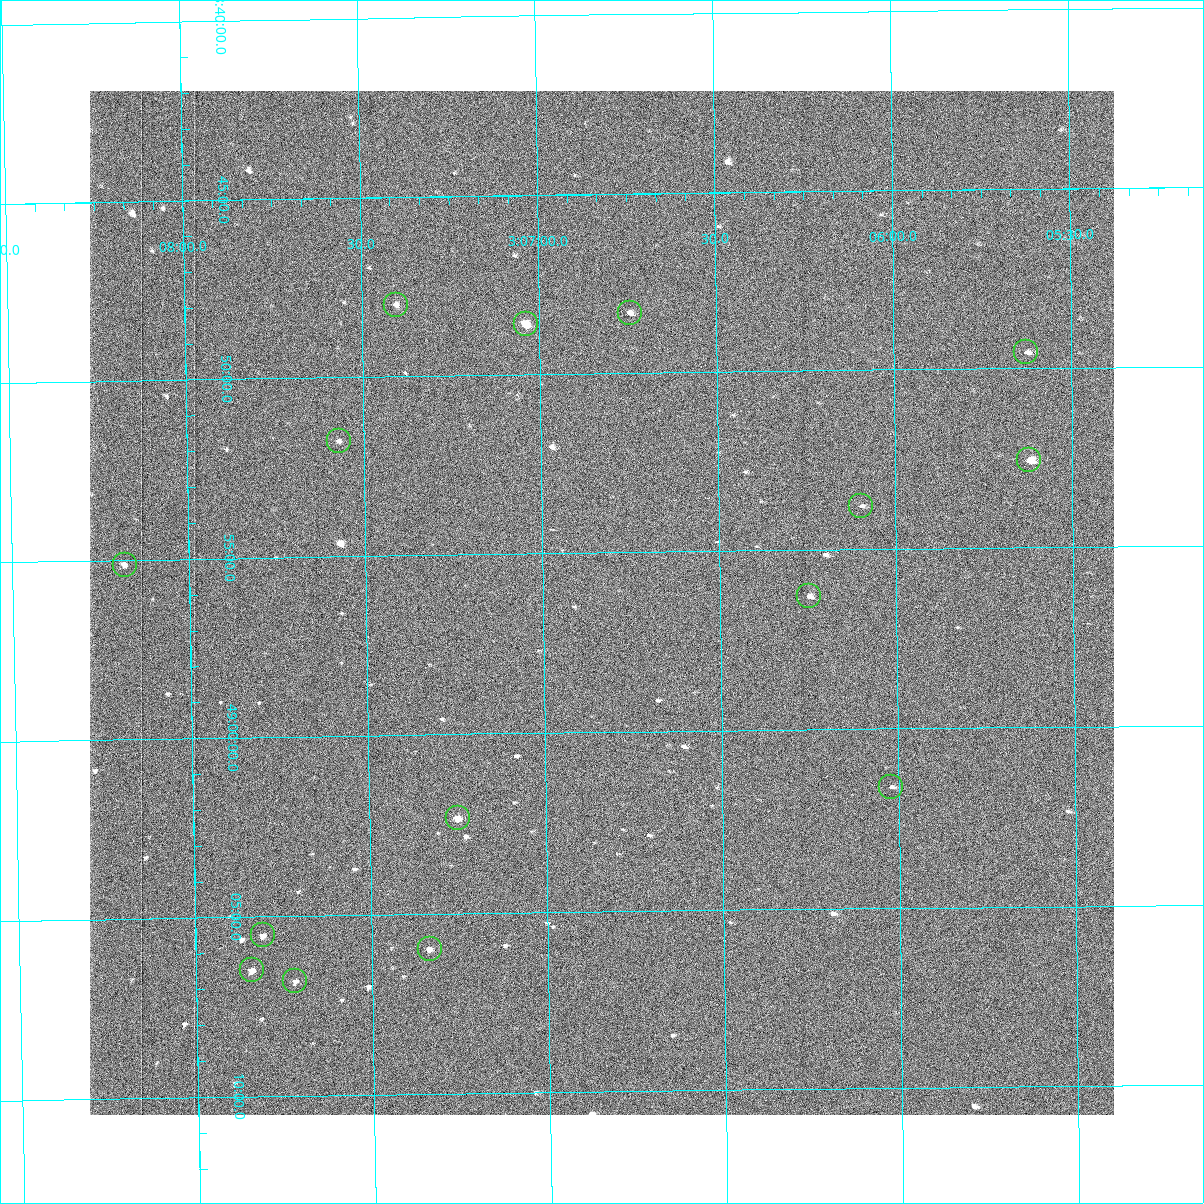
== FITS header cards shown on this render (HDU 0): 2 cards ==
NAXIS1  =                 1024 /fastest changing axis
NAXIS2  =                 1024 /next to fastest changing axis

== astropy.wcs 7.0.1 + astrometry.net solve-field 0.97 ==
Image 1024 x 1024 px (HDU 0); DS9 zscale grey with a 90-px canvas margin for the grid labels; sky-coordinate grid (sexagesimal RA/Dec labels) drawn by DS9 from the SOLVED WCS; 15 Tycho-2 reference stars matched to detected sources circled (green)
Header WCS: RA---TAN-SIP/DEC--TAN-SIP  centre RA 03:06:50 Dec +48:56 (46.71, +48.94 deg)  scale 1.67 arcsec/px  FOV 28.5' x 28.6'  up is -179 deg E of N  parity flipped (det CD > 0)
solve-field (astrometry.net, Tycho-2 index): VERIFIED the header's WCS against the Tycho-2 star catalogue (15 matches, 0 conflicts) and refined it, rather than solving blind
Solved WCS: RA---TAN-SIP/DEC--TAN-SIP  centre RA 03:06:50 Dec +48:56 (46.71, +48.94 deg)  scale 1.67 arcsec/px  FOV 28.5' x 28.5'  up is -179 deg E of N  parity flipped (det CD > 0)
The solver's refit moves the header's centre by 0.48 arcsec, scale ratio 1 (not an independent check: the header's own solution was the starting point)
Tycho-2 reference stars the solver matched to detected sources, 15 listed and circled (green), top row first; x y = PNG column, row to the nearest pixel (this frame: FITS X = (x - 90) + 1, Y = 1024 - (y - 91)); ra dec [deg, ICRS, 3 dp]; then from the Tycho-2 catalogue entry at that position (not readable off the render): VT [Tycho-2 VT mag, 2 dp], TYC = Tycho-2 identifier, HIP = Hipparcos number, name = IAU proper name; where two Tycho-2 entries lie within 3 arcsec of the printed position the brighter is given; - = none
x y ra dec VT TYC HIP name
396 305 46.851 +48.800 10.96 3318-412-1 - -
630 313 46.686 +48.806 10.73 3318-1207-1 - -
526 324 46.759 +48.810 9.54 3318-20-1 - -
1026 352 46.407 +48.826 11.40 3318-1121-1 - -
339 441 46.893 +48.863 11.43 3318-844-1 - -
1029 460 46.405 +48.876 9.33 3318-744-1 - -
861 506 46.524 +48.896 11.94 3318-478-1 - -
125 565 47.045 +48.919 11.50 3318-988-1 - -
809 596 46.562 +48.938 10.40 3318-18-1 - -
891 787 46.505 +49.027 11.73 3318-502-1 - -
458 818 46.813 +49.039 9.70 3318-216-1 - -
263 935 46.952 +49.092 11.30 3318-80-1 - -
430 949 46.834 +49.100 10.69 3318-1528-1 - -
252 970 46.960 +49.108 10.19 3318-1062-1 - -
295 981 46.930 +49.114 11.35 3318-390-1 - -